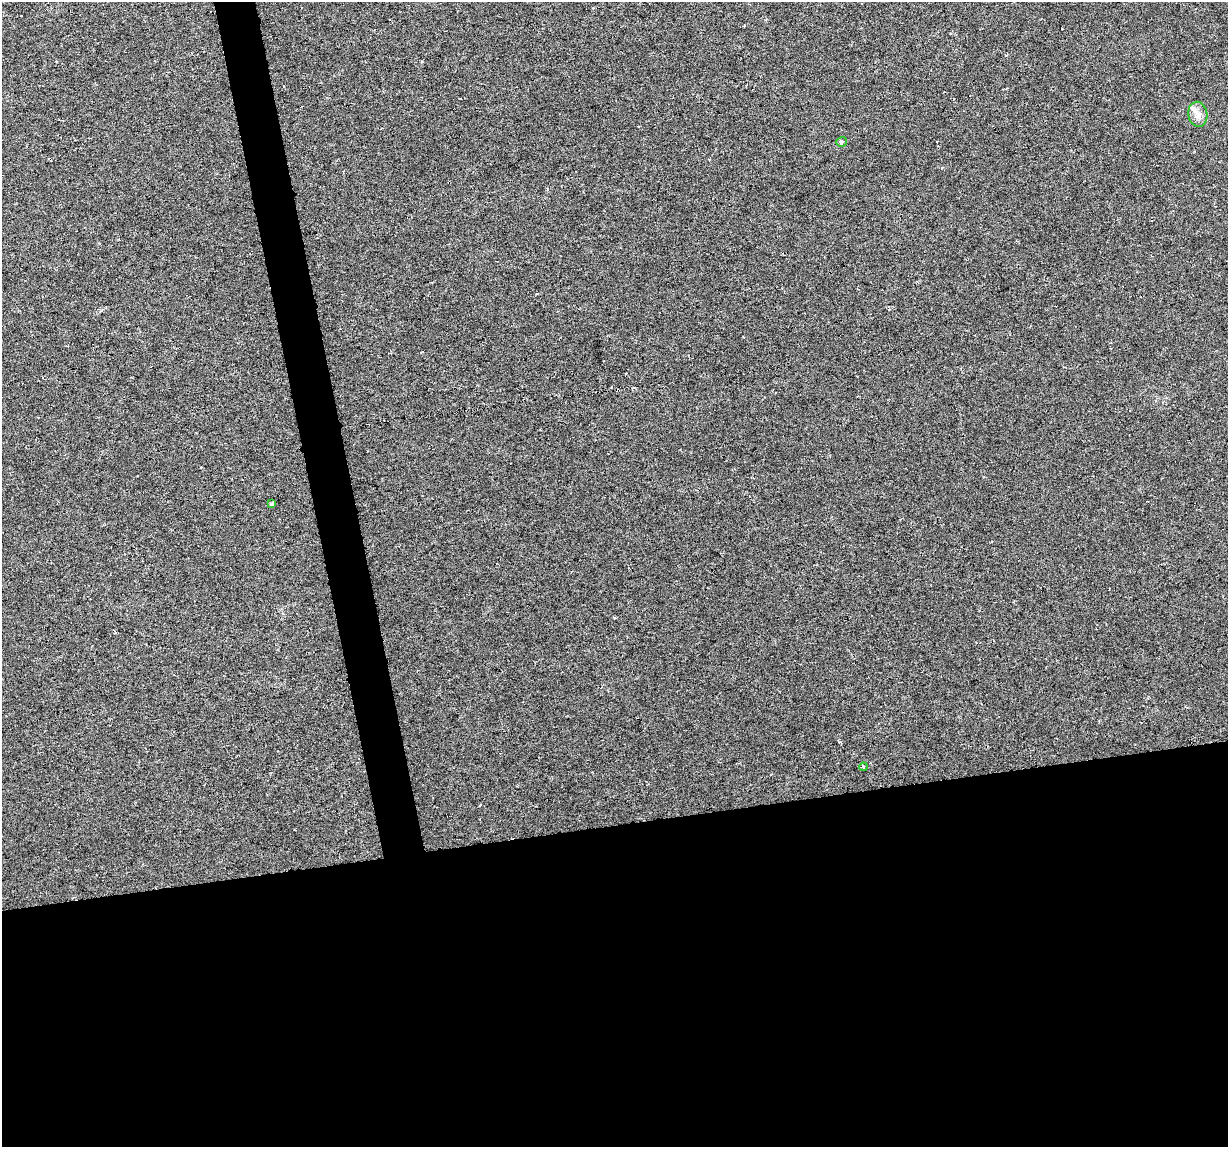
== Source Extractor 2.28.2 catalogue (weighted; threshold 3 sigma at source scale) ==
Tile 15 of 4 x 4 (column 3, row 4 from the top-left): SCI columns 2453-3678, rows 27-1171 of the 4904 x 4682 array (HDU 1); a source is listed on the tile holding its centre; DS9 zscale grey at full resolution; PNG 1230 x 1149 px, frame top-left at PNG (2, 2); each listed source drawn as its Kron ellipse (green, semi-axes under 4 px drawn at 4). Shown black and unused: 31% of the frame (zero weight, under 3 of 6 exposures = <1% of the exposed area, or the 3 px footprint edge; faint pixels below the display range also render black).
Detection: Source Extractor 2.28.2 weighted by HDU 2 'WHT'; one run over the whole footprint, this tile lists its part. Background -0.0061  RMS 0.0036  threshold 0.0149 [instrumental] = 3 sigma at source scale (4.09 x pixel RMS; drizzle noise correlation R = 1.36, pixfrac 0.8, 0.0396/0.0396 arcsec/px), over >= 5 px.
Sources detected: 5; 1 inside a brighter listed object's ellipse — not listed separately; the other 4 listed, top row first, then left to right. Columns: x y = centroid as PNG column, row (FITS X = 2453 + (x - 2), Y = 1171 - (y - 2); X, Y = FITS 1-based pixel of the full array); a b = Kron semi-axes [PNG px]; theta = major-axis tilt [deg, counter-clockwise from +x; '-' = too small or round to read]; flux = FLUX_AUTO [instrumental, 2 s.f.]
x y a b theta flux
1198 114 12 9 -80 2.5
841 142 5 4 - 0.63
272 504 4 3 - 0.57
863 767 4 3 - 0.55